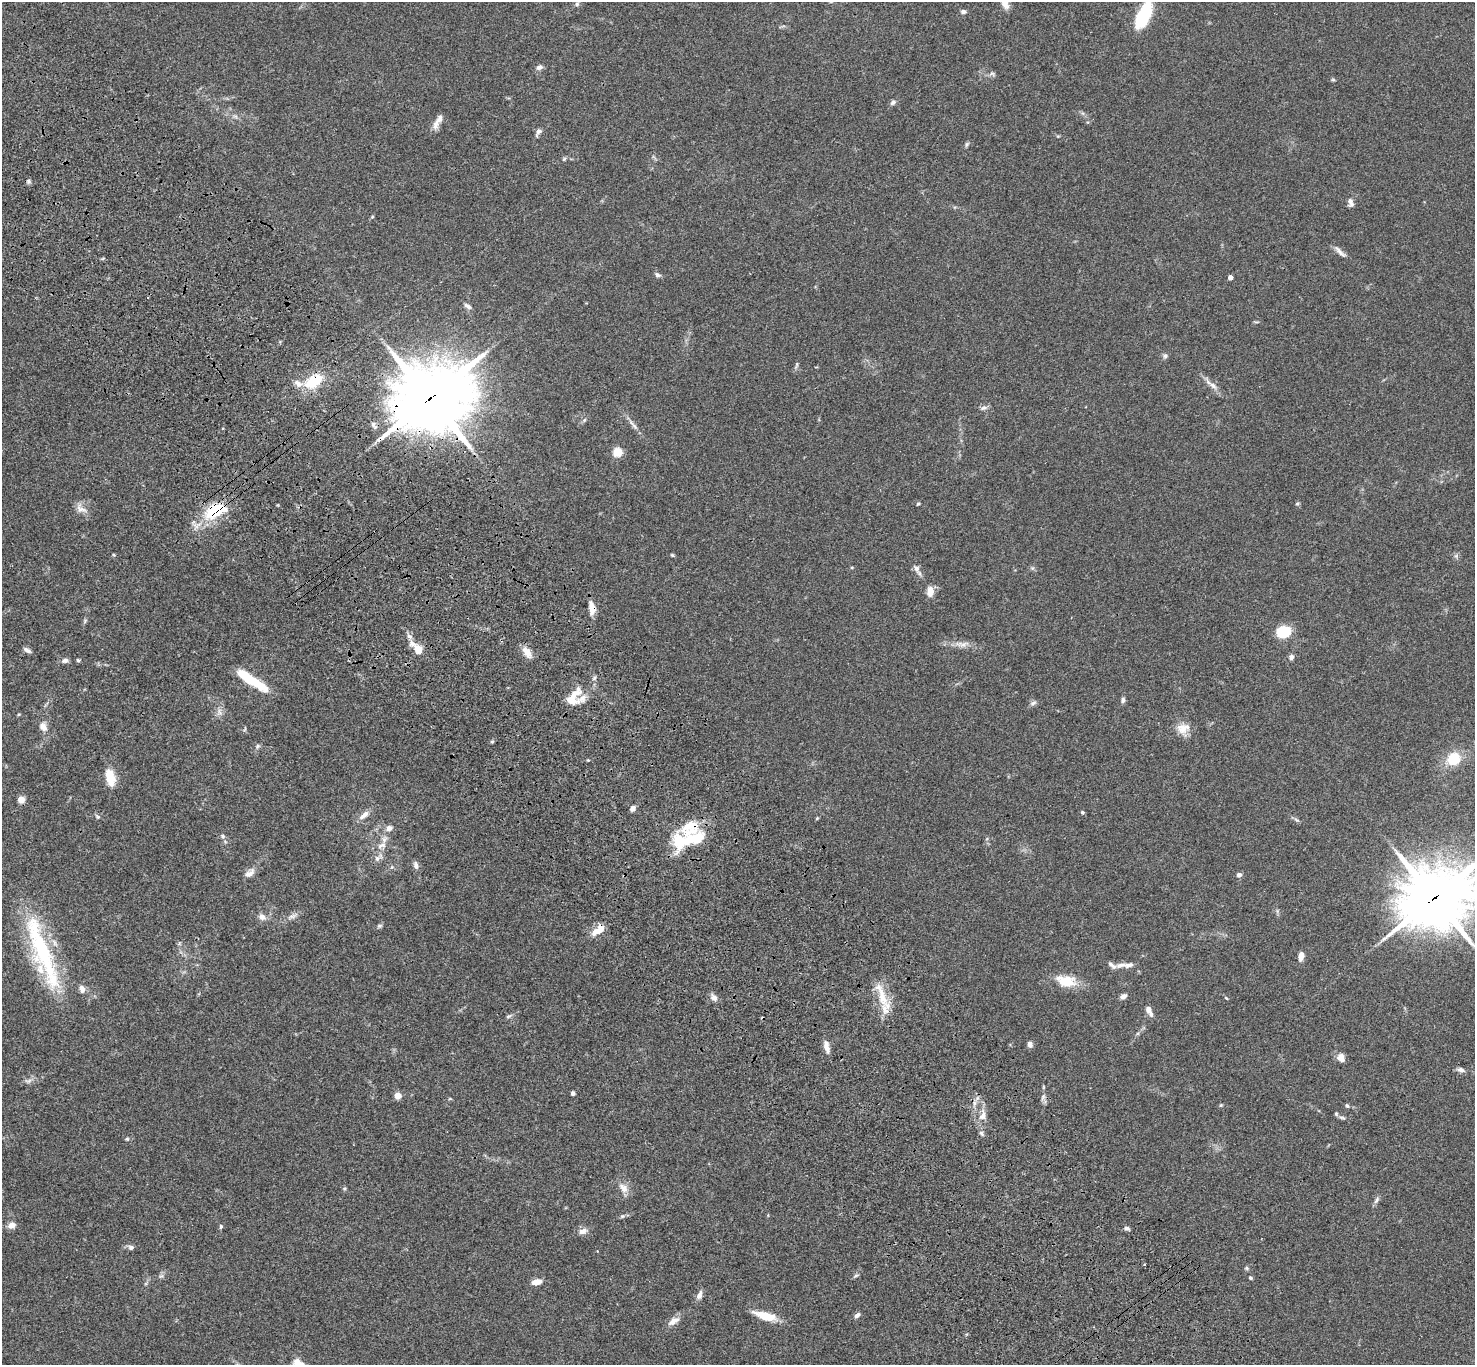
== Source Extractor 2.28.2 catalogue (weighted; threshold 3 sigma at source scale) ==
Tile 11 of 4 x 4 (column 3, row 3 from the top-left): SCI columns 3052-4524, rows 1744-3106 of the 6099 x 6072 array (HDU 1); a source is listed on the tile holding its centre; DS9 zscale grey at full resolution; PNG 1477 x 1367 px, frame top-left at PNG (2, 2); no overlay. Shown black and unused: <1% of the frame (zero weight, under 3 of 4 exposures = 6% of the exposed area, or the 3 px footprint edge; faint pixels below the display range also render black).
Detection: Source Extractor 2.28.2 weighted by HDU 2 'WHT'; one run over the whole footprint, this tile lists its part. Background 0.0586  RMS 0.0052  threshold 0.0236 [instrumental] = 3 sigma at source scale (4.5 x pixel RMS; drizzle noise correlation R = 1.50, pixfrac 1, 0.05/0.05 arcsec/px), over >= 5 px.
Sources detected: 140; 1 inside a brighter object's white glare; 1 cosmic-ray / hot-pixel residue — not listed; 9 inside a brighter listed object's ellipse — not listed separately; the other 129 listed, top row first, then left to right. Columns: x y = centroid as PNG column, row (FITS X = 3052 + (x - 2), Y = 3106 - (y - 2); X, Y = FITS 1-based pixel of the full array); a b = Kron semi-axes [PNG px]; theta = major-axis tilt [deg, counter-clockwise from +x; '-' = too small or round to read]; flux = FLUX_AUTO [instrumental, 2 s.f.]
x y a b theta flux
577 4 6 5 - 0.89
1005 4 13 9 -73 3.8
963 12 6 5 - 1.7
1143 15 25 11 66 32
539 67 8 6 15 1.8
992 74 9 5 -8 1.3
1333 80 6 4 -1 0.63
893 102 9 6 33 1.4
235 116 7 4 -18 1
436 124 15 8 77 3.3
538 132 11 6 58 1.9
967 144 7 5 61 0.88
564 159 7 4 45 0.72
28 181 6 5 - 1
1350 201 9 7 80 2.6
372 217 5 4 - 0.56
1340 252 22 5 -44 2.6
658 275 8 5 -22 1.3
1230 277 4 4 - 3.7
468 306 11 5 -33 1.7
1165 356 8 5 80 1.2
797 365 10 4 79 0.97
314 381 23 13 34 17
1213 385 13 7 -35 3.2
430 398 26 22 24 3900
984 408 11 6 12 1.6
584 420 7 5 46 0.97
633 425 22 4 -50 2.7
617 452 5 5 - 29
918 504 5 4 - 0.62
1297 504 6 4 2 0.64
81 509 17 10 -36 4
215 511 19 10 24 28
114 555 5 3 - 0.5
672 555 5 4 - 0.58
852 567 4 4 - 0.5
916 568 11 7 -59 2.6
1032 568 6 5 - 0.89
930 591 12 8 87 4.6
592 608 16 8 -82 4.8
85 621 7 5 60 0.8
1283 632 8 6 20 42
409 636 8 7 - 1.9
963 644 14 8 0 3.5
27 650 10 5 -29 1.8
418 650 12 9 -64 6.1
527 652 16 8 -57 4.5
1291 657 7 6 - 1.7
65 660 9 6 14 1.7
78 660 4 4 - 0.71
594 678 8 5 50 1.1
252 680 36 8 -33 23
574 694 22 9 42 6.6
1123 700 7 5 87 1.4
1033 703 10 5 26 1.4
219 712 10 6 -81 2.2
19 714 5 3 - 0.51
43 727 13 9 -61 3.6
1182 728 17 15 -10 6.2
492 742 5 4 - 0.61
258 746 7 5 61 0.99
1453 759 9 8 - 20
588 760 3 3 - 0.41
110 777 21 10 -77 9.4
21 800 5 5 - 5.5
633 808 6 5 - 2.2
1082 812 4 4 - 0.88
364 815 17 7 39 3.5
98 817 6 5 - 0.89
817 818 5 4 - 0.49
1296 820 8 5 -21 1
389 828 9 7 27 2.3
222 836 7 6 - 1.2
696 838 24 16 3 19
382 845 15 7 21 3.5
378 858 16 7 43 2.8
416 865 10 6 -78 2
250 873 15 9 40 3.3
1239 875 6 5 - 1.8
1435 897 25 21 24 2700
292 916 12 5 12 2.1
262 917 10 8 -40 2.9
379 926 7 5 15 0.92
595 932 14 8 39 4.5
44 954 96 21 -70 63
1301 956 10 6 82 3.4
1126 965 26 6 3 3.8
1066 981 26 14 -11 12
82 989 11 7 -72 2.6
882 995 41 11 -68 12
1123 996 7 5 31 2.4
714 997 10 8 -47 2.5
1226 998 6 3 -44 0.55
1149 1011 15 7 -65 3
508 1016 9 4 26 1
1030 1044 7 5 -78 2.2
826 1046 16 6 -79 3.5
1341 1057 9 8 - 4
1461 1070 10 6 -19 1.9
28 1081 11 6 5 1.9
573 1093 4 4 - 1.5
398 1096 5 4 - 10
1043 1097 8 6 69 1.4
450 1099 6 4 -18 0.49
1221 1105 5 4 - 0.55
1347 1106 6 5 - 0.85
983 1115 15 9 75 4.4
1342 1117 10 4 -11 1.1
981 1133 8 5 -50 1.2
127 1139 6 5 - 0.79
623 1188 16 10 -55 4.4
1377 1200 11 5 65 1.5
622 1216 6 5 - 0.89
12 1225 8 6 24 3.7
221 1226 6 4 89 0.75
1127 1228 7 5 -21 1.3
583 1231 13 8 17 2.8
131 1247 8 6 -20 1.5
1144 1264 3 2 - 0.61
1246 1268 5 5 - 0.76
161 1276 7 6 - 1.2
855 1276 8 4 27 0.89
1250 1278 4 4 - 0.94
537 1282 10 6 12 4.6
699 1295 12 6 67 2.6
857 1315 8 5 35 1.6
765 1316 23 8 -16 13
674 1321 18 8 31 3.7
299 1364 15 9 -35 5.8
Overlapping masked pixels (flux is a lower limit): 5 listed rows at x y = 314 381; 430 398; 215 511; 592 608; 1435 897
Isophote crosses this tile's border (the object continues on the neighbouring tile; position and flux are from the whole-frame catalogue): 4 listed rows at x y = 1005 4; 1143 15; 1435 897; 299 1364